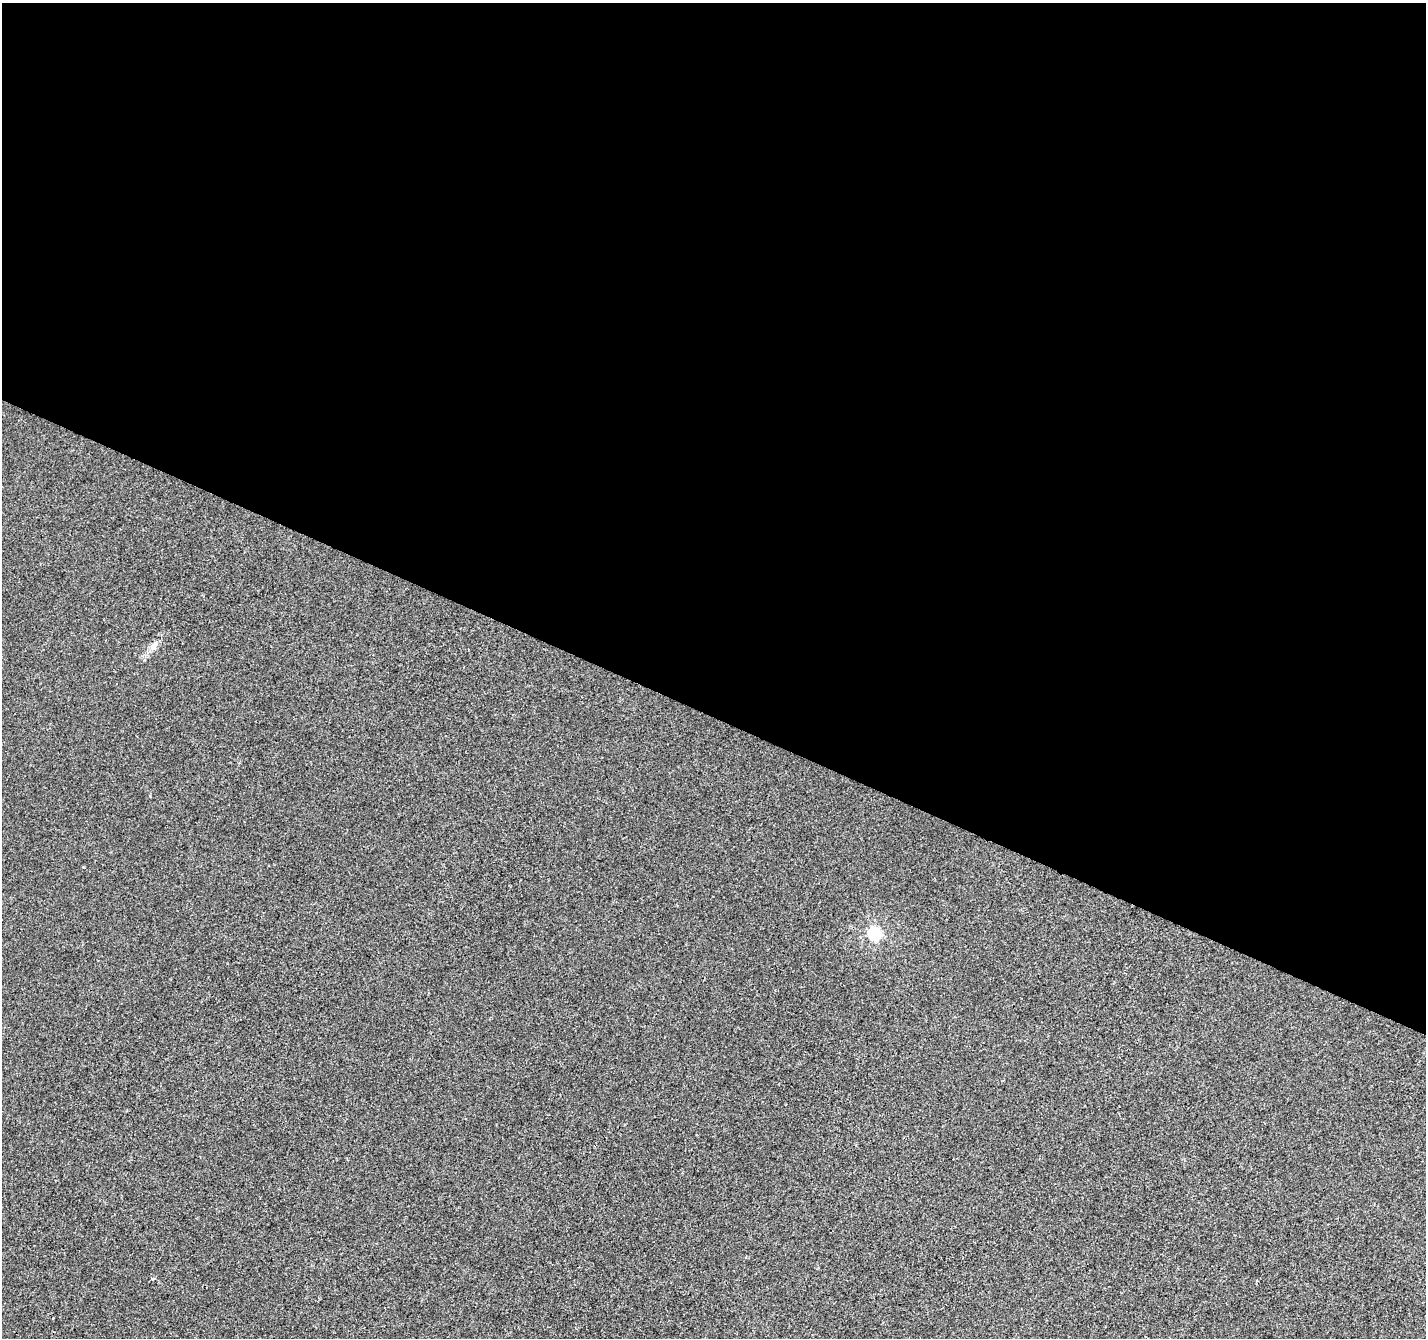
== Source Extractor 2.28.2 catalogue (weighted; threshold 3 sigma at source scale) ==
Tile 3 of 4 x 4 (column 3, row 1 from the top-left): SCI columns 2851-4274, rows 4211-5546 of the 5706 x 5814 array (HDU 1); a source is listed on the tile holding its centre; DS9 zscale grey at full resolution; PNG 1428 x 1340 px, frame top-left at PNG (2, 3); no overlay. Shown black and unused: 53% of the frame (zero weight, under 2 of 3 exposures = <1% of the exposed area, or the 3 px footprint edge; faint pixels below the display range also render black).
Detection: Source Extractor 2.28.2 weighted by HDU 2 'WHT'; one run over the whole footprint, this tile lists its part. Background -6.33e-04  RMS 0.0042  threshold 0.019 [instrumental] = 3 sigma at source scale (4.5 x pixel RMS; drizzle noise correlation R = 1.50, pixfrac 1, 0.0396/0.0396 arcsec/px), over >= 5 px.
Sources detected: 3; all 3 listed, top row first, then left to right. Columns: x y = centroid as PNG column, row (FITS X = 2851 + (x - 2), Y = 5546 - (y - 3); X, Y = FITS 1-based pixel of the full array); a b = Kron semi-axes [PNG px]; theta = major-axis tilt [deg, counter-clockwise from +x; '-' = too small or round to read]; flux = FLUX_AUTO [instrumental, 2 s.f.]
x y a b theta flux
153 647 10 7 60 2
874 934 6 6 - 61
152 1278 4 3 - 0.94